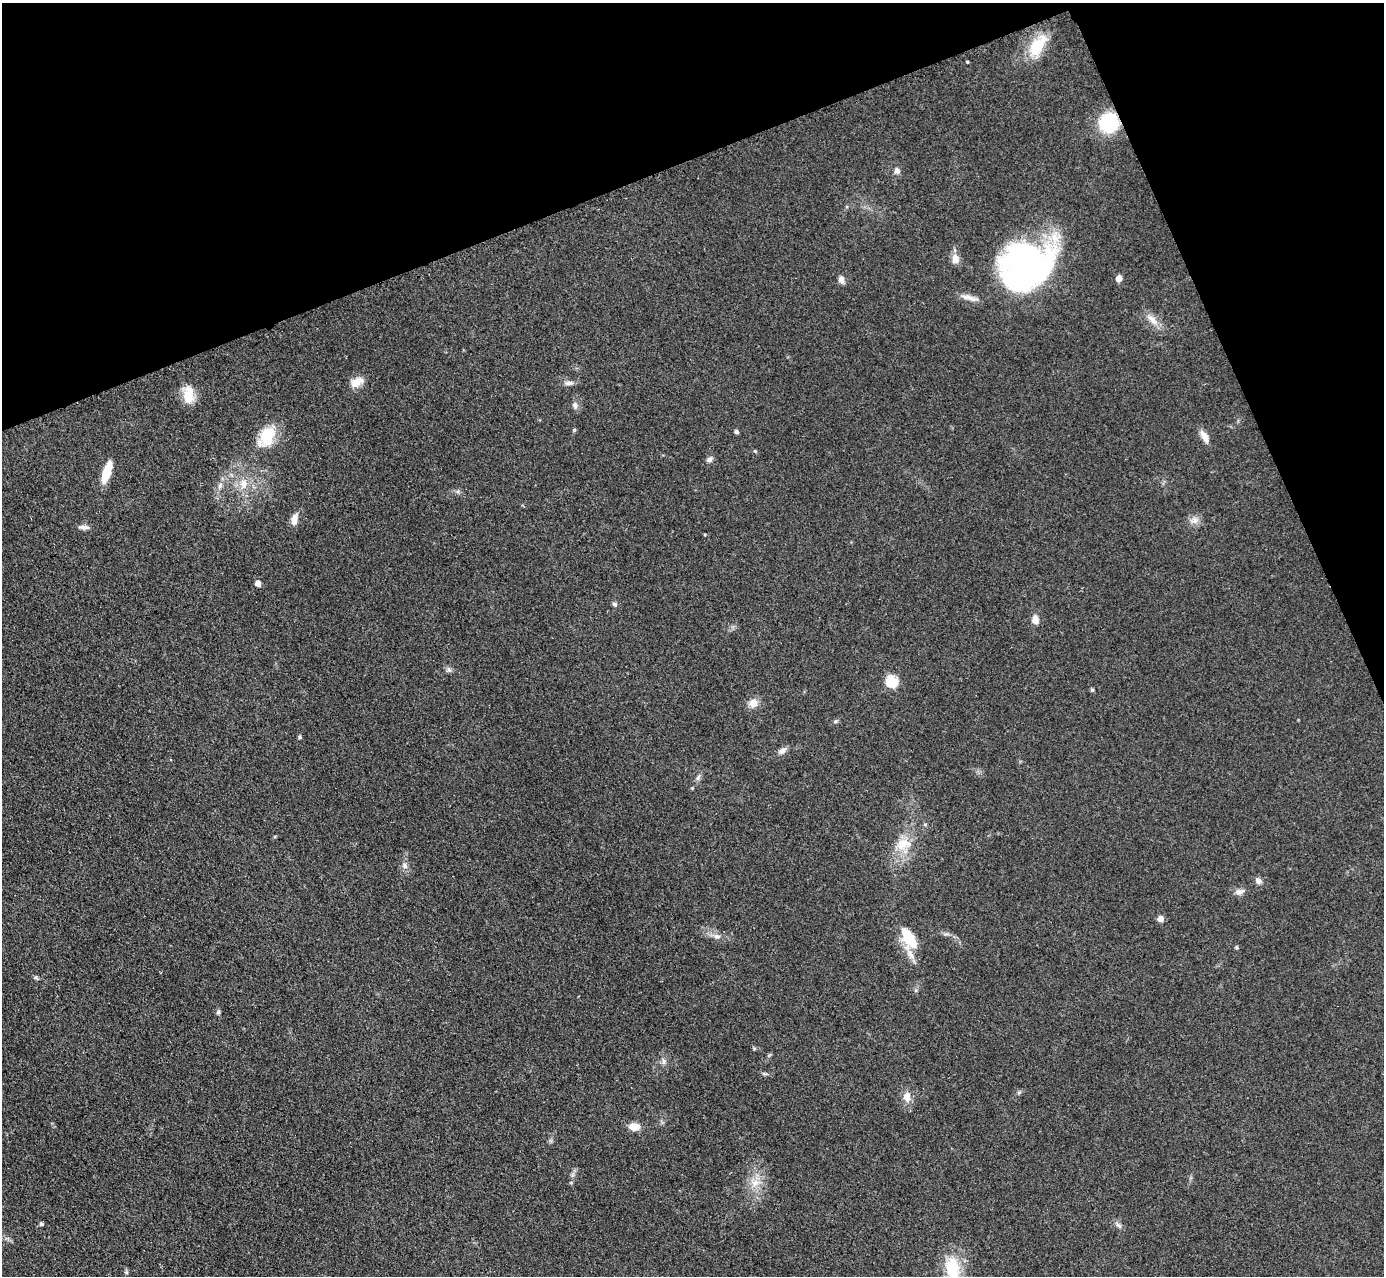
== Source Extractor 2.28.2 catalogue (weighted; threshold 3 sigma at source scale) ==
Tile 3 of 4 x 4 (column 3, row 1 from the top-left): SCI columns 2796-4177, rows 4285-5558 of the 5757 x 5774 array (HDU 1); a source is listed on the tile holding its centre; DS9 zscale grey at full resolution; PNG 1386 x 1278 px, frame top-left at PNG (2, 3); no overlay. Shown black and unused: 20% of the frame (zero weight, under 3 of 4 exposures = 3% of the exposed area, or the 3 px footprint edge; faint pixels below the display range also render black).
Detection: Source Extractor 2.28.2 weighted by HDU 2 'WHT'; one run over the whole footprint, this tile lists its part. Background 0.155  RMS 0.008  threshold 0.0359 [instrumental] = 3 sigma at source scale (4.5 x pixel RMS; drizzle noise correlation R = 1.50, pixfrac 1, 0.05/0.05 arcsec/px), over >= 5 px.
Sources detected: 53; all 53 listed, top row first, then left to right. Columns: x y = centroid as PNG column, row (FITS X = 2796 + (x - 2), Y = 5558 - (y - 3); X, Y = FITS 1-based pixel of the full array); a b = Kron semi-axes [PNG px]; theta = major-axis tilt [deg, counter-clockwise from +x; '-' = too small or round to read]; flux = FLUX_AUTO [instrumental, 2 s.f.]
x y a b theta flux
1036 47 26 17 61 24
967 62 3 3 - 0.76
1109 123 13 13 - 65
897 171 9 7 -71 3
955 259 13 10 88 5.8
1026 267 59 45 30 230
1119 278 6 6 - 4.8
841 279 9 7 -88 3.7
969 298 26 6 -14 5.6
1152 319 20 8 -47 7.7
357 382 19 11 31 8.3
569 383 12 6 4 3.1
188 395 20 11 87 16
575 405 10 6 -68 2.7
574 430 4 4 - 1.1
736 432 5 4 - 1.8
267 436 24 15 59 28
1205 437 18 8 -59 6.7
755 451 5 4 - 0.88
709 459 9 7 33 2.7
107 472 23 8 72 18
243 483 13 11 -75 8.9
220 485 9 5 63 2.9
294 519 17 8 76 5.6
1194 520 10 9 - 4.9
84 527 15 5 -4 3.4
258 583 6 5 - 4.6
615 604 6 6 - 1.8
1035 619 11 8 -79 5.3
449 670 6 6 - 2
891 681 7 6 - 48
1092 690 4 4 - 1.3
753 703 12 11 - 6.4
300 737 6 4 90 1
783 750 12 7 39 3.5
698 778 7 6 - 2
903 844 24 16 11 17
405 866 9 6 -76 2.9
1258 881 8 7 - 3.2
1240 892 14 7 15 3.8
1160 919 7 6 - 4.6
717 936 10 6 -6 3.3
909 938 20 10 -59 32
1236 947 5 4 - 1.2
36 977 6 5 - 1.4
218 1012 5 5 - 1.3
664 1061 7 4 -89 2
907 1096 11 9 -88 7.1
634 1127 10 7 -5 10
755 1183 11 9 29 7.5
41 1224 5 4 - 1.5
1119 1225 10 6 -44 2.5
952 1269 33 18 -82 30
Overlapping masked pixels (flux is a lower limit): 2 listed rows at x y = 1109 123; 1026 267
Isophote crosses this tile's border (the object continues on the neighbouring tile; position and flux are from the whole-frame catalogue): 1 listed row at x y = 952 1269